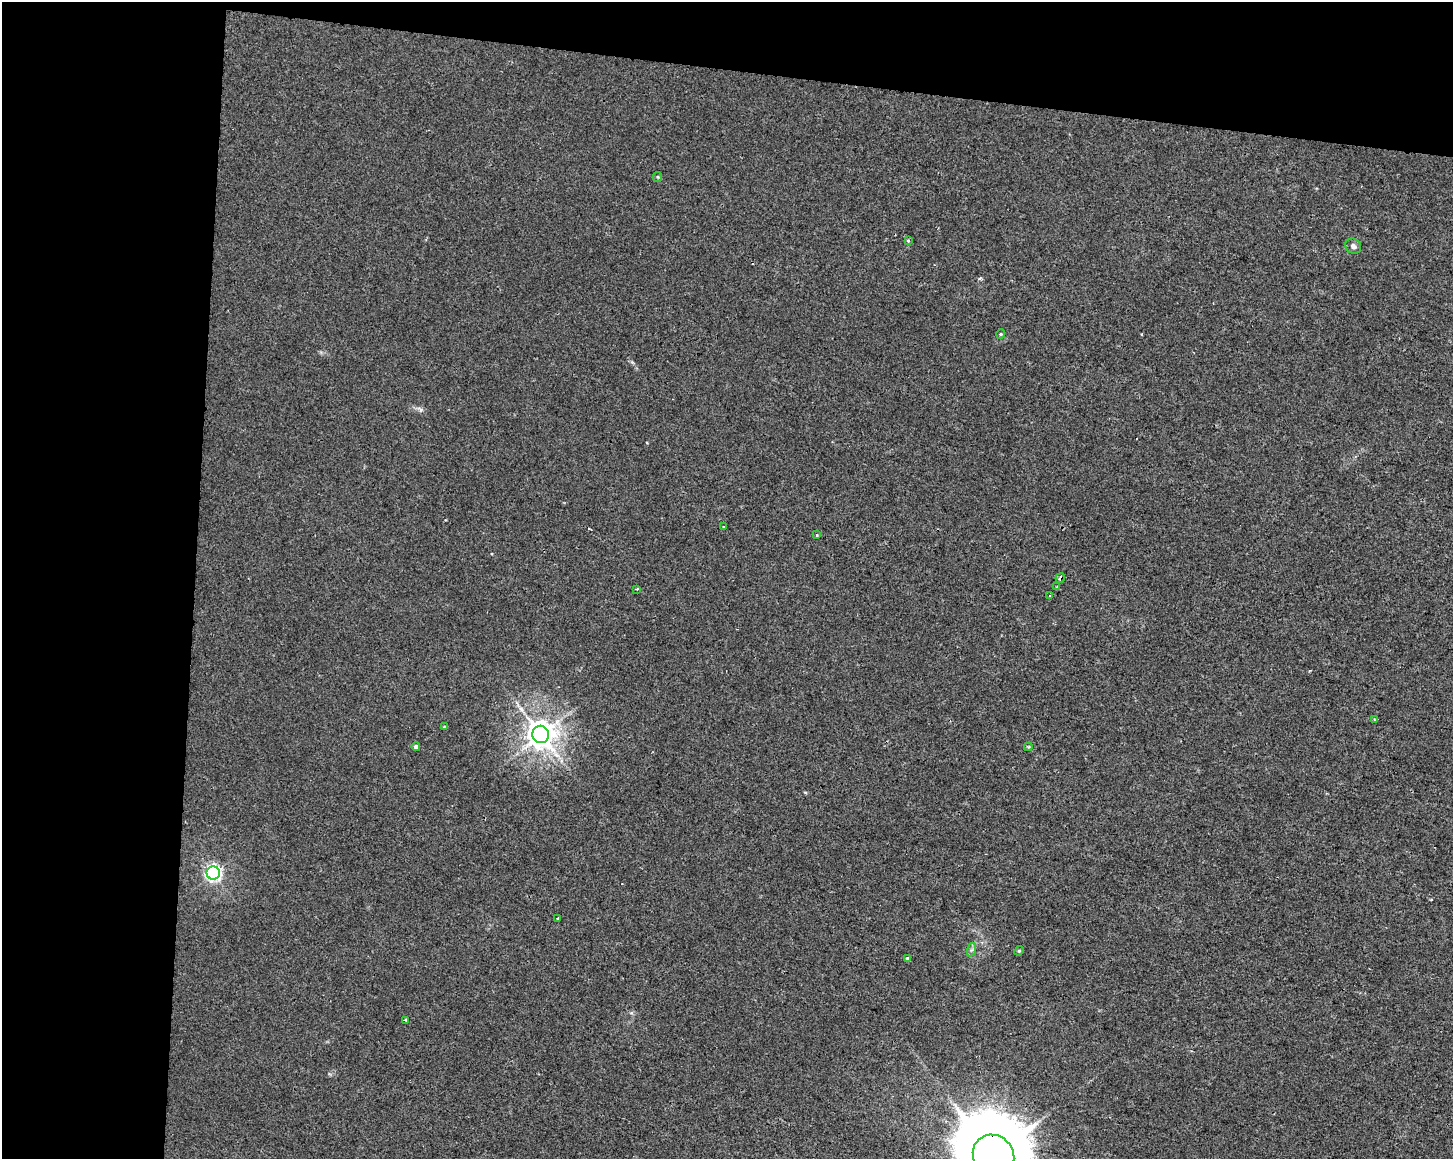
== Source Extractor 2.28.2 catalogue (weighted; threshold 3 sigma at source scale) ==
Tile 1 of 3 x 4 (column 1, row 1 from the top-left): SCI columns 284-1734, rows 3472-4628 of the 4863 x 4635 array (HDU 1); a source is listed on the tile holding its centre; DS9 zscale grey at full resolution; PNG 1455 x 1161 px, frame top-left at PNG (2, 2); each listed source drawn as its Kron ellipse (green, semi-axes under 4 px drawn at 4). Shown black and unused: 19% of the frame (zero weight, under 2 of 3 exposures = <1% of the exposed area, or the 3 px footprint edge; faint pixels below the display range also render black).
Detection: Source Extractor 2.28.2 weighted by HDU 2 'WHT'; one run over the whole footprint, this tile lists its part. Background 0.00708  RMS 0.0047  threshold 0.021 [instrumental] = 3 sigma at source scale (4.5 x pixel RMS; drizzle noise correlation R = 1.50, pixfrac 1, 0.0396/0.0396 arcsec/px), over >= 5 px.
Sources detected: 24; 2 cosmic-ray / hot-pixel residue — neither listed nor drawn; the other 22 listed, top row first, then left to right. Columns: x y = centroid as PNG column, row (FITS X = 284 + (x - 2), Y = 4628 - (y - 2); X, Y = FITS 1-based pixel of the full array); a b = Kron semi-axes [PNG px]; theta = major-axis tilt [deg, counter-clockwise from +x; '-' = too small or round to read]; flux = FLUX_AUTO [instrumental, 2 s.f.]
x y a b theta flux
657 177 5 4 - 0.6
908 240 4 3 - 0.63
1353 246 8 7 - 1.8
1001 334 5 4 - 0.49
723 527 3 2 - 0.42
816 535 3 3 - 1.1
1060 578 5 4 - 1.7
1057 587 4 4 - 0.74
637 589 4 3 - 0.44
1050 596 3 3 - 0.5
1374 720 3 3 - 0.5
444 727 4 2 - 0.32
541 734 9 8 - 640
416 747 4 4 - 1.7
1028 747 4 3 - 0.54
213 873 6 6 - 160
558 918 3 3 - 1
971 950 7 4 71 1
1019 951 5 4 - 0.62
907 958 3 3 - 2.7
406 1020 3 3 - 0.48
993 1155 22 20 -46 5100
Overlapping masked pixels (flux is a lower limit): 2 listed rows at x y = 1060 578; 993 1155
Isophote crosses this tile's border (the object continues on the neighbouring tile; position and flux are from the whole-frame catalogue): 1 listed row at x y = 993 1155
Unlisted compact peaks at least as high as the median listed source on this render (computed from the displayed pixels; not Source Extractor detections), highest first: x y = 421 410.